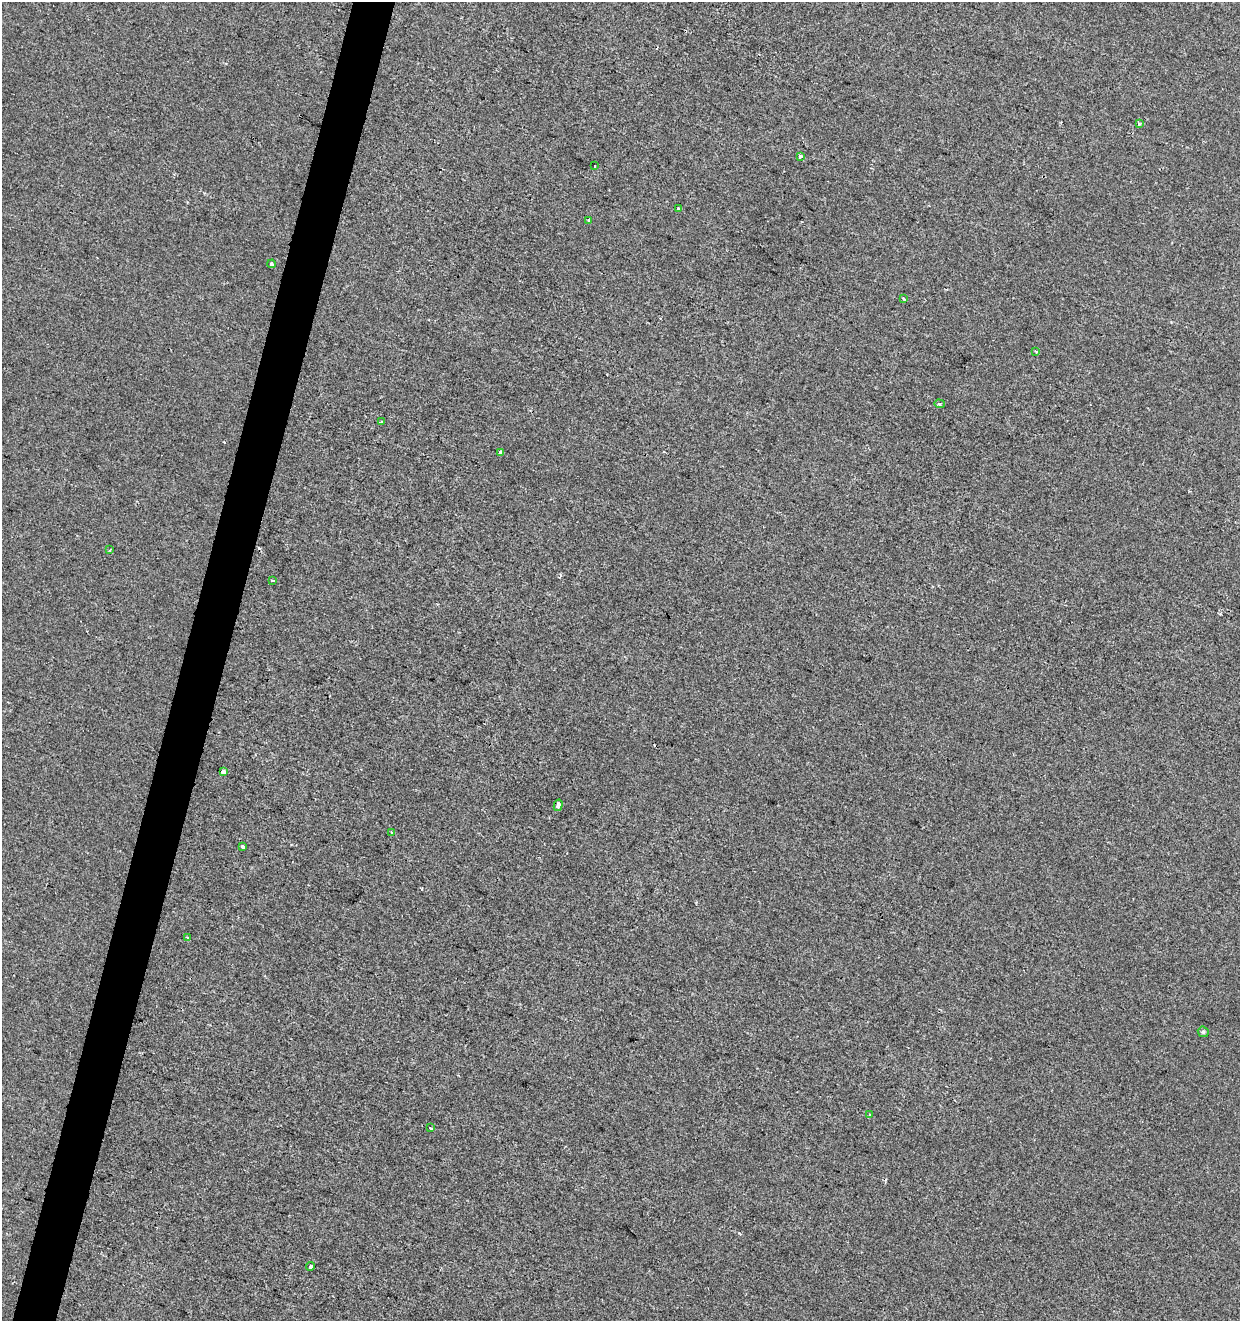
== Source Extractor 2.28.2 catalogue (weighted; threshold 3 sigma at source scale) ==
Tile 7 of 4 x 4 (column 3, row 2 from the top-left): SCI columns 2696-3933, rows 2647-3965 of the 5452 x 5285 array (HDU 1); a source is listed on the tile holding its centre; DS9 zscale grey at full resolution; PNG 1242 x 1323 px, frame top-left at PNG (2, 2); each listed source drawn as its Kron ellipse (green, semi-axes under 4 px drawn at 4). Shown black and unused: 3% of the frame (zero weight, under 2 of 3 exposures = <1% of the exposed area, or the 3 px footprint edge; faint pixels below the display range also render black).
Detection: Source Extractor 2.28.2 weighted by HDU 2 'WHT'; one run over the whole footprint, this tile lists its part. Background -3.79e-04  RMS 0.0041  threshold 0.0187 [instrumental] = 3 sigma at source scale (4.5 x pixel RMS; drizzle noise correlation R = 1.50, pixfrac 1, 0.0396/0.0396 arcsec/px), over >= 5 px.
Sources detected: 27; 5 cosmic-ray / hot-pixel residue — neither listed nor drawn; the other 22 listed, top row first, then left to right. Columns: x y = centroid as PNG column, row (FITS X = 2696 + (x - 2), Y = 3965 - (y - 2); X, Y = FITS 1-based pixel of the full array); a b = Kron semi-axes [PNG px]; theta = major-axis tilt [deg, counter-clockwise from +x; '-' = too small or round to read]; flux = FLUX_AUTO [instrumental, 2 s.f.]
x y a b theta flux
1139 124 4 3 - 0.43
800 156 3 3 - 1.8
595 166 2 2 - 0.36
678 208 3 3 - 1.7
588 220 3 3 - 0.82
272 264 4 4 - 0.72
904 299 4 3 - 0.92
1036 351 4 3 - 0.6
939 404 5 4 - 0.67
381 422 4 3 - 0.38
500 453 4 3 - 1.1
110 550 3 2 - 0.44
273 580 3 3 - 0.82
223 772 4 3 - 2.4
558 805 6 3 77 3
392 832 3 3 - 0.64
243 846 4 3 - 1.6
187 938 3 3 - 0.76
1203 1032 6 5 - 0.65
870 1114 3 2 - 0.31
431 1128 4 2 - 0.52
311 1266 4 3 - 2.3